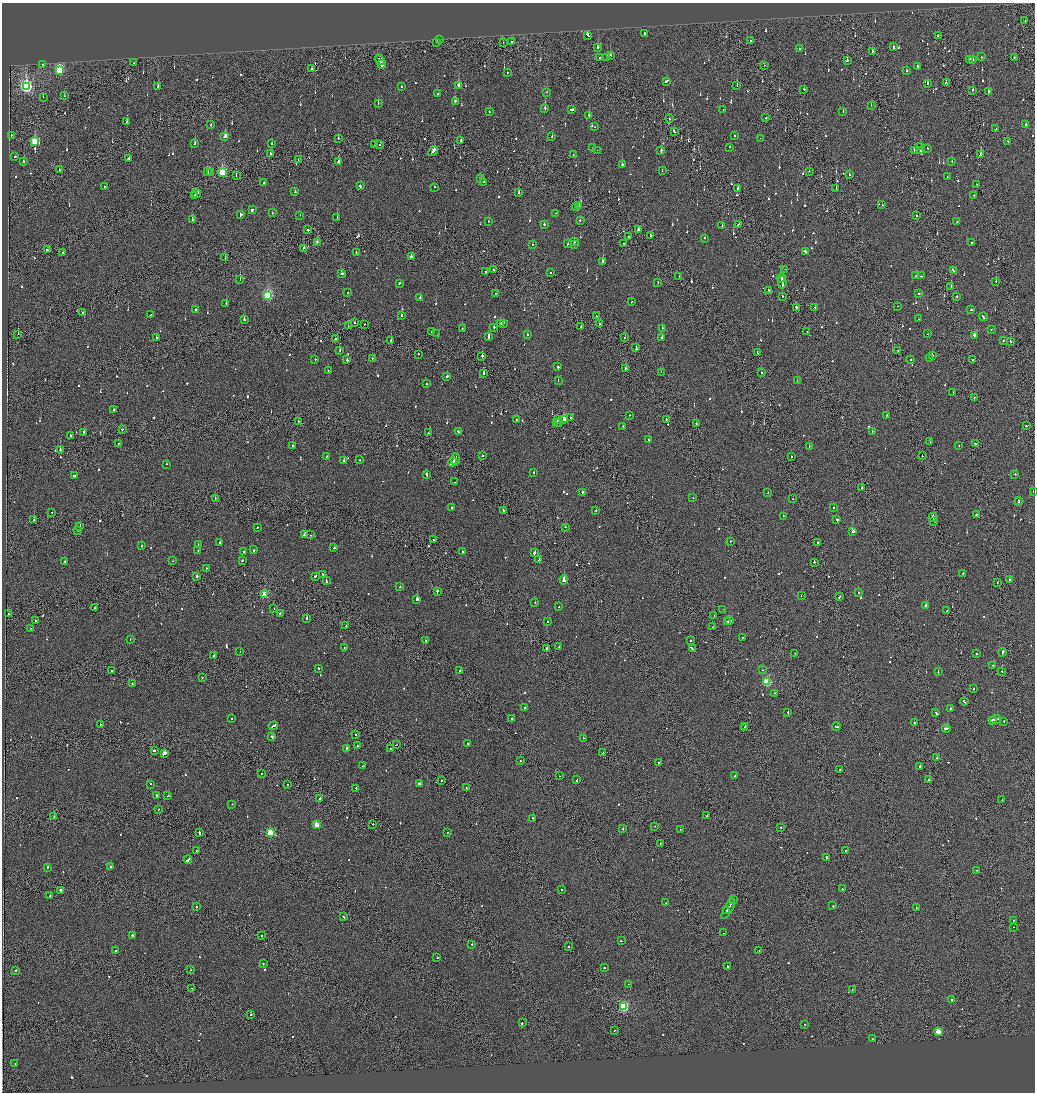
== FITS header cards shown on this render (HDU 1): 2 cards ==
NAXIS1  =                 2065
NAXIS2  =                 2180

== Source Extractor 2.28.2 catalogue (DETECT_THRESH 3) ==
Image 2065 x 2180 px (HDU 1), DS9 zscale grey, zoomed out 1/2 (1 PNG px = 2 x 2 image px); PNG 1037 x 1094 px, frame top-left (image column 1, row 2179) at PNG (2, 3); each listed source drawn as its Kron ellipse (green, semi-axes under 4 px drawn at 4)
Background -0.115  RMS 0.066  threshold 0.199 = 3 sigma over >= 5 px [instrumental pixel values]
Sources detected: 1043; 50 cannot appear on this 1/2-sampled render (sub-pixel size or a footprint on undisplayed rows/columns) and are neither listed nor drawn; of the other 993, the 500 brightest by FLUX_AUTO listed and drawn (493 fainter detections omitted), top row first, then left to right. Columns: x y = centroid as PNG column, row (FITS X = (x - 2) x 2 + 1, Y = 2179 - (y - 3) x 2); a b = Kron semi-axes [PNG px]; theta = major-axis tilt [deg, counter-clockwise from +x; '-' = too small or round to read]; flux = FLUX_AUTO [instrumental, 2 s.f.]
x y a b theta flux
1025 20 2 1 - 67
644 33 2 2 - 470
588 35 4 2 - 380
938 35 2 2 - 130
439 40 2 1 - 61
750 41 2 2 - 80
512 42 2 2 - 120
437 43 2 1 - 250
503 43 2 1 - 62
598 47 2 2 - 650
893 47 4 2 - 230
799 49 2 2 - 110
872 52 2 2 - 120
610 55 2 2 - 150
607 57 3 2 - 84
982 57 2 2 - 70
1014 57 2 2 - 120
599 58 2 2 - 130
970 59 2 2 - 140
972 59 2 2 - 370
380 60 6 2 -54 580
847 61 2 2 - 360
134 63 2 1 - 85
43 64 2 2 - 130
382 64 4 2 - 510
764 65 2 1 - 180
918 66 2 2 - 260
312 69 2 2 - 230
59 70 3 3 - 1300
907 70 2 2 - 93
507 73 2 2 - 71
666 81 4 2 - 290
946 83 2 2 - 180
927 84 2 2 - 190
459 85 3 2 - 560
158 86 2 2 - 130
401 86 2 2 - 280
737 86 2 2 - 140
26 87 4 3 - 2800
804 89 2 2 - 81
972 90 2 2 - 230
988 91 2 2 - 260
546 92 2 2 - 70
438 94 2 2 - 120
64 96 2 1 - 67
43 97 2 1 - 67
455 101 2 2 - 720
378 103 2 2 - 81
871 105 2 1 - 86
545 108 2 2 - 220
572 109 3 2 - 400
723 110 2 2 - 410
843 111 2 2 - 78
489 112 2 2 - 87
589 115 2 2 - 590
766 118 2 2 - 110
670 119 2 1 - 250
127 122 2 2 - 340
1026 124 2 2 - 130
210 125 2 2 - 64
595 127 2 2 - 66
996 129 2 2 - 130
674 131 3 2 - 160
11 135 2 1 - 90
734 135 2 2 - 78
225 136 3 2 - 170
552 136 2 2 - 110
338 138 2 1 - 110
760 138 2 1 - 130
461 140 2 2 - 140
1008 141 2 2 - 97
35 142 3 3 - 600
195 144 2 2 - 400
272 144 2 2 - 92
380 144 2 1 - 73
374 145 2 1 - 180
730 147 2 2 - 93
921 147 2 2 - 250
593 148 2 2 - 92
928 148 2 2 - 81
597 150 2 2 - 70
914 150 4 1 - 130
433 151 5 2 - 280
661 151 3 2 - 240
920 151 3 2 - 220
271 154 2 2 - 61
980 154 3 1 - 100
573 155 2 2 - 70
14 157 3 2 - 120
129 159 2 2 - 400
298 160 2 1 - 88
952 161 2 2 - 70
23 162 2 2 - 120
338 162 2 2 - 660
622 165 2 2 - 170
59 170 2 1 - 62
662 170 2 2 - 130
207 171 3 2 - 250
809 171 2 2 - 95
210 173 2 2 - 130
222 173 4 3 - 1200
236 175 2 1 - 86
849 175 2 2 - 63
947 177 2 2 - 79
480 179 3 2 - 150
483 182 2 1 - 120
264 183 2 2 - 65
977 184 2 2 - 74
360 186 3 2 - 160
105 187 2 2 - 150
434 187 2 2 - 110
738 188 2 1 - 250
836 188 2 2 - 370
295 192 2 2 - 79
519 193 2 2 - 690
197 194 4 2 - 460
973 195 2 1 - 150
194 196 3 2 - 240
579 205 2 2 - 86
882 205 2 2 - 110
575 207 2 2 - 78
252 210 2 2 - 120
272 213 2 2 - 72
556 213 2 1 - 66
241 215 3 2 - 260
300 215 2 1 - 66
917 216 2 2 - 150
337 217 2 2 - 310
192 220 2 2 - 190
489 221 2 2 - 120
580 221 2 2 - 150
957 222 2 2 - 140
544 224 2 2 - 260
739 224 3 2 - 150
722 226 2 2 - 150
308 230 2 2 - 110
638 230 3 2 - 100
650 235 2 2 - 84
628 237 2 2 - 110
704 238 2 2 - 100
317 242 2 2 - 150
575 242 2 2 - 69
972 243 2 2 - 74
568 244 2 2 - 79
624 244 3 2 - 290
533 245 2 2 - 110
574 245 2 2 - 520
303 248 2 2 - 87
47 250 3 2 - 140
63 252 2 2 - 120
805 252 3 2 - 320
356 253 2 1 - 77
411 256 2 2 - 230
225 257 2 2 - 82
602 261 2 2 - 400
785 269 2 1 - 190
494 270 2 2 - 74
953 270 2 1 - 640
485 272 2 1 - 72
551 273 2 2 - 81
342 274 3 2 - 160
915 276 2 2 - 96
921 276 2 1 - 200
679 277 2 1 - 65
782 278 4 1 - 270
240 280 2 2 - 73
996 281 2 1 - 75
658 282 2 2 - 77
782 282 6 2 -87 690
399 283 3 2 - 160
951 287 2 2 - 190
769 290 2 2 - 320
347 293 2 2 - 66
495 293 2 2 - 65
919 294 2 2 - 90
268 296 3 3 - 1700
782 296 2 2 - 160
420 297 2 2 - 95
957 297 2 2 - 86
632 302 2 1 - 95
226 303 2 2 - 460
897 306 2 1 - 150
796 307 2 2 - 590
815 307 2 2 - 96
195 310 2 2 - 120
971 310 2 2 - 150
83 312 2 2 - 160
151 315 2 1 - 83
401 315 2 2 - 270
596 316 2 2 - 73
983 317 4 2 - 270
918 319 2 1 - 87
244 320 2 2 - 220
355 323 2 1 - 100
500 323 2 2 - 120
503 323 2 2 - 100
364 324 2 1 - 150
599 324 2 2 - 180
348 326 2 1 - 83
494 327 2 2 - 110
581 327 2 2 - 130
662 328 2 2 - 78
462 329 2 2 - 91
991 329 2 1 - 110
432 331 2 2 - 130
807 332 2 1 - 66
18 334 2 2 - 160
437 334 2 1 - 100
928 334 2 2 - 73
528 335 2 2 - 80
975 335 3 2 - 220
488 336 4 2 - 970
662 337 2 2 - 110
156 338 3 2 - 170
625 338 2 1 - 210
335 339 2 2 - 240
391 341 2 2 - 80
1003 341 2 2 - 110
1011 341 2 2 - 88
636 348 3 2 - 370
340 350 2 2 - 95
898 350 2 2 - 110
757 353 2 2 - 97
418 354 2 1 - 210
932 355 2 2 - 100
482 356 2 2 - 180
315 359 2 1 - 3200
372 359 2 2 - 70
929 359 2 2 - 200
347 360 2 2 - 130
911 360 2 1 - 87
973 360 2 1 - 77
557 367 3 2 - 160
626 368 2 1 - 340
328 371 2 2 - 94
661 372 2 1 - 74
762 372 2 1 - 75
484 373 2 2 - 210
447 376 2 2 - 170
558 381 2 2 - 87
797 381 2 2 - 80
427 384 2 2 - 93
953 392 2 1 - 88
974 397 2 1 - 93
114 409 2 2 - 150
630 415 2 1 - 72
886 415 2 2 - 66
571 418 2 2 - 700
666 419 2 2 - 150
516 420 2 2 - 65
557 420 2 1 - 110
564 420 3 2 - 1300
298 421 2 2 - 70
558 422 2 1 - 100
557 423 2 2 - 110
696 424 2 2 - 110
623 426 2 2 - 80
1026 426 2 2 - 160
122 429 2 1 - 190
458 431 2 2 - 130
872 432 2 2 - 77
84 433 3 2 - 280
428 433 2 2 - 91
70 435 2 2 - 100
648 440 2 1 - 83
930 442 2 2 - 63
118 443 2 1 - 63
975 443 2 1 - 300
293 446 2 2 - 85
809 446 2 1 - 210
959 446 2 2 - 63
60 450 2 1 - 520
483 456 2 1 - 71
922 456 2 1 - 73
326 457 2 2 - 83
791 457 2 2 - 140
455 459 6 2 70 470
360 460 2 2 - 64
344 461 2 2 - 330
453 462 5 2 - 350
167 464 2 2 - 100
533 473 2 2 - 66
427 474 3 2 - 170
1015 474 2 2 - 110
74 476 2 2 - 120
454 482 2 1 - 84
861 488 2 1 - 300
1033 491 2 2 - 170
582 492 2 2 - 190
768 493 2 2 - 82
693 497 2 2 - 71
215 499 2 1 - 89
793 499 2 1 - 78
1019 500 2 2 - 78
1018 502 2 2 - 83
451 507 2 1 - 110
833 507 2 2 - 110
596 510 2 2 - 100
503 511 2 1 - 470
52 512 2 1 - 66
976 515 2 2 - 240
783 516 2 1 - 91
933 517 4 1 - 230
34 520 2 2 - 140
837 520 2 2 - 720
934 522 2 1 - 370
80 527 2 1 - 70
257 527 2 1 - 78
565 527 2 2 - 120
77 530 2 2 - 320
853 531 3 2 - 79
305 534 3 2 - 440
311 535 2 2 - 61
433 540 2 2 - 73
730 541 2 2 - 130
220 542 2 2 - 70
818 542 2 2 - 180
198 545 2 1 - 92
141 546 2 2 - 77
334 548 2 1 - 110
198 550 2 1 - 62
254 550 2 2 - 140
243 552 2 2 - 100
462 552 2 1 - 300
534 553 3 2 - 290
242 560 2 2 - 120
539 560 3 2 - 190
65 561 2 2 - 200
173 561 2 1 - 100
814 562 2 1 - 110
206 568 2 2 - 150
963 573 2 1 - 120
323 574 2 2 - 70
197 576 2 2 - 1000
315 576 3 2 - 120
326 580 3 2 - 300
564 580 5 2 - 360
1009 580 2 2 - 93
997 582 2 1 - 110
400 587 2 2 - 120
437 591 3 2 - 270
858 592 2 2 - 89
265 595 3 3 - 590
801 596 2 1 - 70
839 597 3 2 - 130
417 599 2 2 - 1700
535 602 2 2 - 90
926 606 3 2 - 720
559 607 2 2 - 100
95 608 2 2 - 180
274 609 2 1 - 180
723 609 2 1 - 87
947 611 2 2 - 98
280 613 2 2 - 100
8 614 2 1 - 62
714 616 2 2 - 98
307 618 2 2 - 460
35 621 2 2 - 98
730 621 2 2 - 150
548 622 2 2 - 150
728 622 2 2 - 130
346 626 2 2 - 190
713 627 2 2 - 97
31 629 2 2 - 99
742 637 2 2 - 69
130 639 2 2 - 71
690 640 2 2 - 80
425 641 3 2 - 130
559 647 2 1 - 190
344 648 2 2 - 92
547 648 2 2 - 260
692 649 4 2 - 310
240 651 2 1 - 140
1002 652 4 2 - 290
795 654 2 1 - 65
976 654 2 2 - 120
214 656 2 2 - 440
993 665 2 2 - 180
318 669 2 2 - 160
112 670 2 2 - 120
460 670 2 1 - 84
762 670 2 2 - 110
1002 671 2 2 - 72
938 672 2 2 - 96
202 677 2 2 - 220
767 682 3 3 - 1000
132 684 2 2 - 75
973 689 2 2 - 73
774 693 2 2 - 70
964 702 4 2 - 310
524 708 2 2 - 290
950 709 2 2 - 93
788 713 3 2 - 300
935 713 3 2 - 230
512 718 2 2 - 120
231 719 2 2 - 67
996 719 6 2 10 430
992 720 3 2 - 200
1004 721 2 2 - 76
915 723 2 2 - 110
100 725 2 2 - 130
273 726 5 2 - 330
745 726 2 1 - 90
836 727 4 2 - 280
744 728 2 2 - 200
946 728 4 2 - 1900
355 735 2 2 - 120
272 737 2 2 - 300
583 738 2 2 - 89
468 744 2 2 - 150
357 745 2 1 - 120
396 745 3 1 - 140
347 748 2 2 - 280
391 748 2 2 - 79
154 750 2 2 - 300
164 753 3 2 - 2100
603 753 2 2 - 90
937 758 3 2 - 190
520 761 2 2 - 68
658 762 2 2 - 130
363 766 2 2 - 69
920 766 2 2 - 470
840 769 2 2 - 74
262 774 2 2 - 130
559 776 2 1 - 67
735 776 2 2 - 180
577 780 3 2 - 140
929 780 2 2 - 320
441 781 2 1 - 82
419 783 3 2 - 170
150 784 2 2 - 150
287 784 2 2 - 110
466 788 2 2 - 170
356 789 2 2 - 100
157 795 3 2 - 300
168 796 2 2 - 75
320 799 2 2 - 310
1002 800 2 1 - 66
232 804 2 2 - 70
158 809 2 2 - 79
707 816 2 2 - 740
54 817 2 1 - 64
533 818 2 2 - 130
373 824 2 1 - 210
317 825 3 3 - 340
655 826 2 1 - 96
781 827 2 2 - 64
623 829 2 2 - 220
680 829 2 1 - 130
199 833 3 2 - 120
270 833 3 3 - 510
447 833 2 2 - 76
660 843 2 2 - 97
197 851 2 2 - 65
846 851 2 1 - 87
827 858 4 2 - 220
188 860 4 2 - 420
47 867 3 2 - 90
111 867 2 2 - 210
976 870 2 2 - 78
561 889 2 2 - 310
842 889 2 2 - 76
61 890 2 2 - 1300
50 896 2 2 - 110
734 900 2 1 - 130
666 903 2 2 - 73
833 906 2 2 - 290
196 907 2 2 - 97
916 908 2 2 - 150
728 909 11 2 61 880
727 911 4 1 - 390
343 916 3 2 - 140
1013 921 2 2 - 130
1013 927 2 1 - 170
724 933 2 1 - 330
133 935 3 2 - 140
261 935 2 1 - 68
621 941 2 1 - 210
472 944 2 2 - 110
568 946 2 2 - 79
115 950 2 1 - 310
759 951 2 1 - 120
437 958 2 2 - 98
263 964 2 2 - 93
727 966 2 2 - 350
604 968 2 2 - 140
16 970 2 2 - 110
190 970 2 1 - 78
628 984 2 1 - 65
192 989 3 2 - 180
852 990 2 2 - 68
952 1000 2 2 - 370
623 1006 3 3 - 1400
251 1014 2 2 - 220
522 1023 3 2 - 190
805 1025 2 2 - 100
614 1030 2 1 - 230
938 1032 3 3 - 270
872 1039 2 2 - 76
15 1063 2 2 - 74
At the frame edge (FLAGS 8, measured only in part): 1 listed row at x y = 1033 491
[493 fainter detections neither listed nor drawn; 50 sub-pixel or undisplayed-footprint detections neither listed nor drawn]